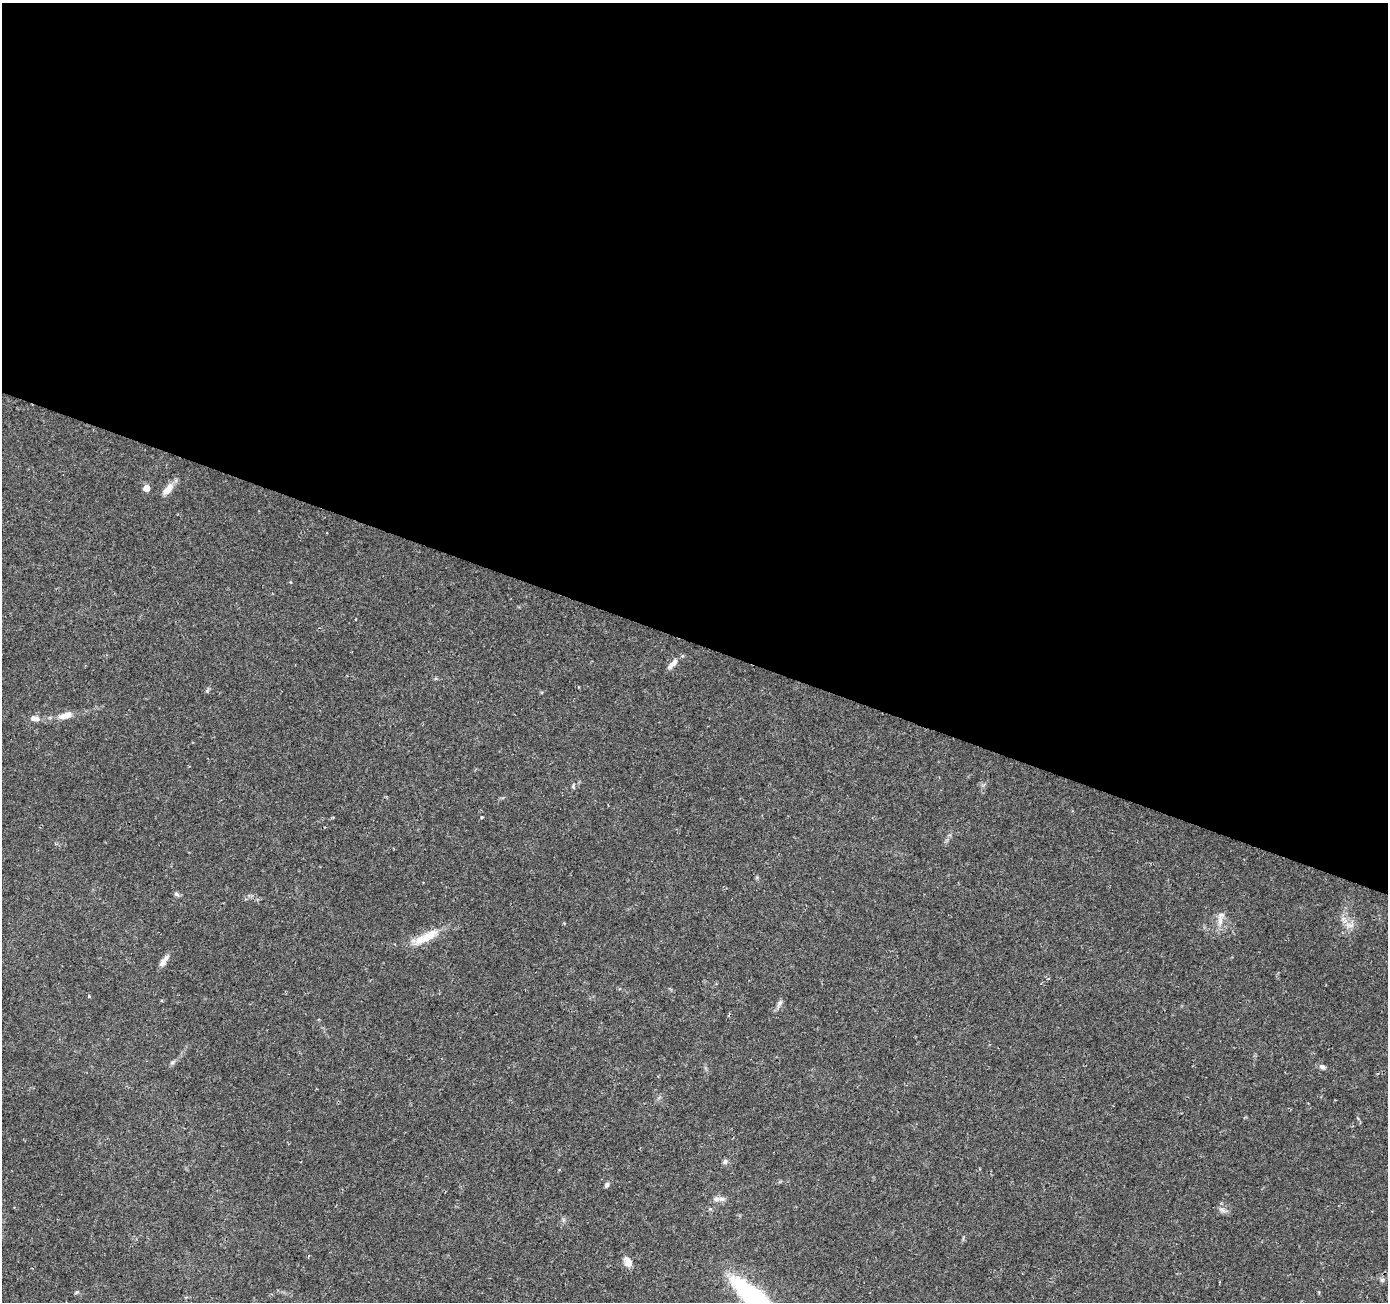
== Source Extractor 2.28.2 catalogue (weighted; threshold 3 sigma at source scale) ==
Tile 3 of 4 x 4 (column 3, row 1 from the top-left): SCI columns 2773-4158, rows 4110-5409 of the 5551 x 5684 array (HDU 1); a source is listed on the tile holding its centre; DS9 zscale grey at full resolution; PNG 1390 x 1304 px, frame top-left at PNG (2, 3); no overlay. Shown black and unused: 49% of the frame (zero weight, under 2 of 3 exposures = <1% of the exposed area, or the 3 px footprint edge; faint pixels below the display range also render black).
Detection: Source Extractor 2.28.2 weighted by HDU 2 'WHT'; one run over the whole footprint, this tile lists its part. Background 0.0336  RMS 0.0034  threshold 0.0155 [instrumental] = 3 sigma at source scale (4.5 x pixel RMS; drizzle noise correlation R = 1.50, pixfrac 1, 0.0396/0.0396 arcsec/px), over >= 5 px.
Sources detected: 26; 1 inside a brighter listed object's ellipse — not listed separately; the other 25 listed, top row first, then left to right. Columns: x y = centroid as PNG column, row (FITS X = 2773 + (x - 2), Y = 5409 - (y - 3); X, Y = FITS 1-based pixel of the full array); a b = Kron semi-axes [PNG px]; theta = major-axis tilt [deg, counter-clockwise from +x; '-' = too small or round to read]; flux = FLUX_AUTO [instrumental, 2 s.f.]
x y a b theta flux
146 488 5 4 - 4.7
168 489 18 8 51 3.4
673 664 18 6 47 2.2
65 715 21 8 16 3.5
34 718 11 7 -7 1.9
573 786 7 4 -87 0.51
482 817 3 3 - 0.33
176 894 8 5 -19 0.78
1220 921 15 7 84 2.5
1349 925 13 6 -14 2
429 936 27 11 38 6.4
164 961 17 6 53 2.1
89 996 3 3 - 0.52
780 1003 10 6 46 1.1
172 1062 7 5 43 0.69
1322 1067 8 6 -32 1.2
725 1162 7 6 - 0.85
607 1185 7 5 83 0.78
716 1199 10 7 -2 1.6
1222 1210 11 4 -32 0.97
309 1256 4 3 - 0.35
628 1262 13 8 -65 2.7
1382 1280 6 6 - 0.71
77 1292 6 4 32 0.42
756 1301 48 14 -43 81
Isophote crosses this tile's border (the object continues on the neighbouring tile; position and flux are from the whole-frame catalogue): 1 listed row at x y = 756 1301